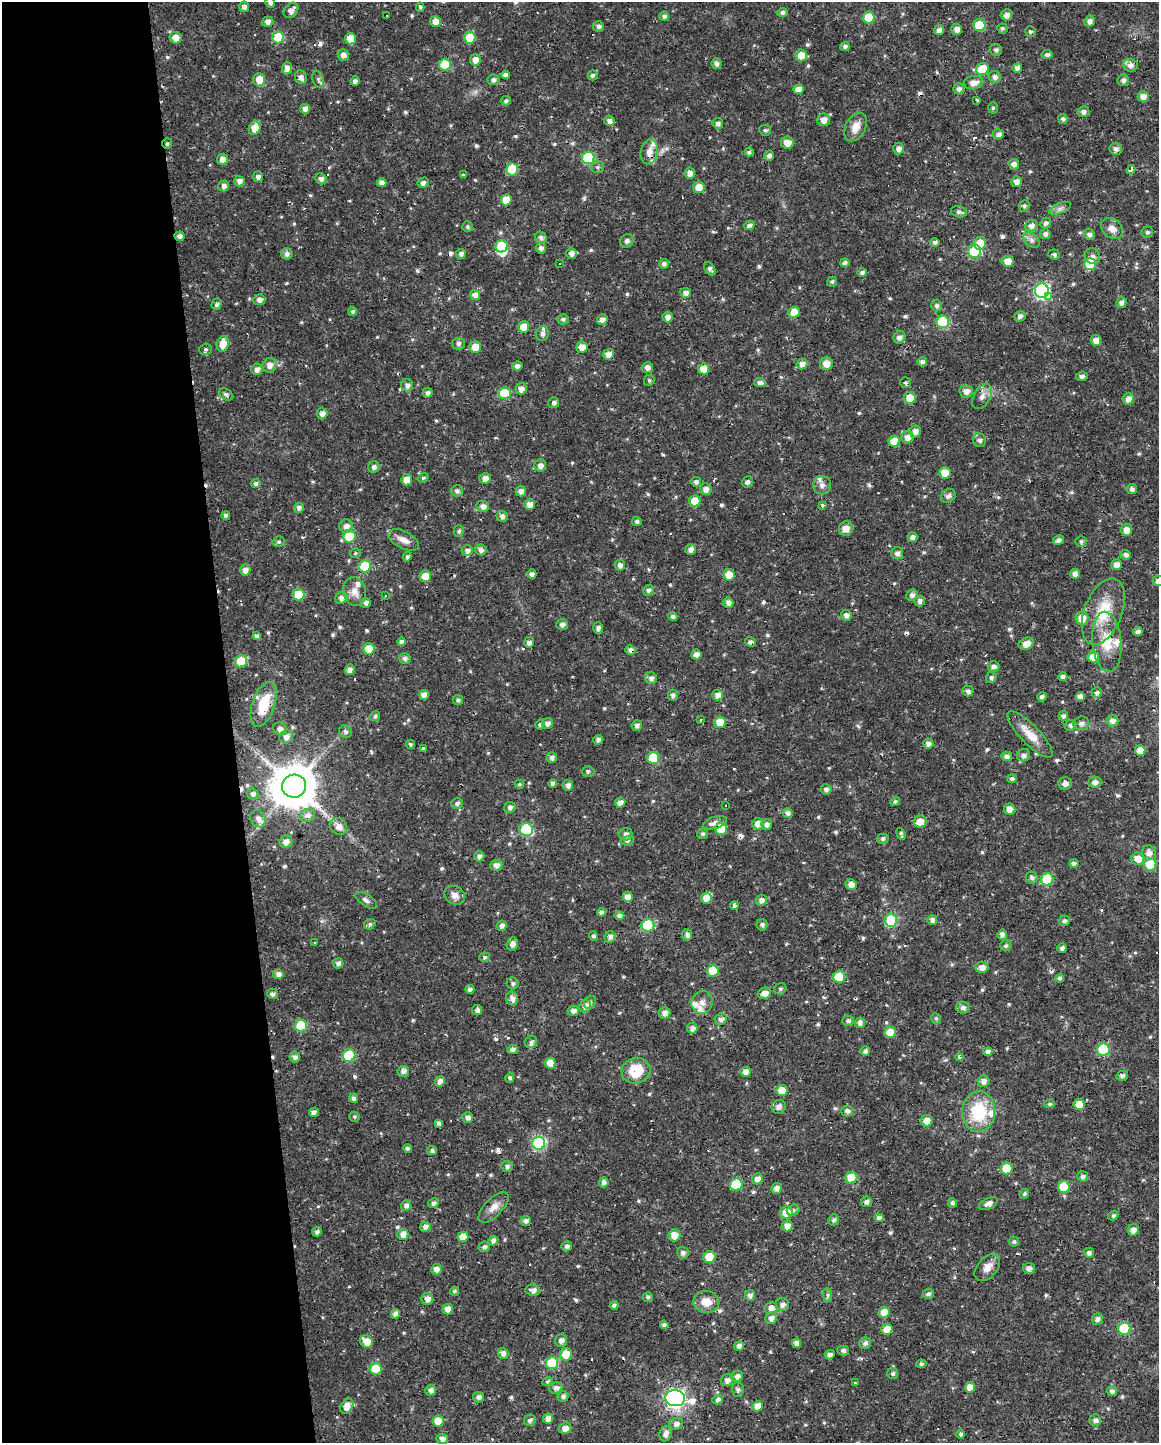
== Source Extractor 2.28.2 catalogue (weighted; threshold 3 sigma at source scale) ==
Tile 5 of 4 x 3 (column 1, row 2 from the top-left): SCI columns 1-1157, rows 1450-2890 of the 4627 x 4382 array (HDU 1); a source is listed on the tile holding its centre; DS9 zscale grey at full resolution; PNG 1161 x 1445 px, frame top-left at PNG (2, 2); each listed source drawn as its Kron ellipse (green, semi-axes under 4 px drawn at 4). Shown black and unused: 20% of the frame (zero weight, under 2 of 3 exposures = <1% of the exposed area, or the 3 px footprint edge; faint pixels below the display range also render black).
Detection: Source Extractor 2.28.2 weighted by HDU 2 'WHT'; one run over the whole footprint, this tile lists its part. Background 0.0217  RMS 0.0028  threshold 0.0124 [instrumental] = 3 sigma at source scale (4.5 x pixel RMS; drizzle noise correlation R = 1.50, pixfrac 1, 0.0396/0.0396 arcsec/px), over >= 5 px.
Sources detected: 667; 1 inside a brighter object's white glare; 32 cosmic-ray / hot-pixel residue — neither listed nor drawn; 14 inside a brighter listed object's ellipse — not listed separately; of the other 620, all 500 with FLUX_AUTO >= 0.489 (the completeness limit of this list) listed and drawn (120 fainter detections not listed), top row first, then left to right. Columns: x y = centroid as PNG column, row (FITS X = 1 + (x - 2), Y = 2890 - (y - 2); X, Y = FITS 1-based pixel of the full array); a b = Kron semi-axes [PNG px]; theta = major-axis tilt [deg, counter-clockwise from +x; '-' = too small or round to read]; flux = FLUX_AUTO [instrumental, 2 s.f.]
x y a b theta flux
270 3 5 4 - 0.8
244 7 5 5 - 1.2
420 7 4 3 - 0.61
291 10 8 6 49 1.5
782 12 5 4 - 0.7
1007 15 5 5 - 1.6
387 16 3 2 - 0.99
664 16 5 4 - 0.9
869 17 6 6 - 8.2
435 21 5 5 - 2
1090 21 5 5 - 1.3
268 22 6 5 - 1.2
979 25 6 6 - 8.1
598 26 6 5 - 1
1002 28 5 5 - 0.6
957 29 5 5 - 1.7
939 30 5 4 - 1
1030 32 5 5 - 0.49
176 38 6 5 - 2.4
278 38 6 6 - 12
470 38 6 5 - 6.4
351 39 5 5 - 3.9
845 46 5 4 - 0.72
996 50 6 5 - 0.75
1047 54 5 4 - 0.82
343 55 6 5 - 1.5
801 55 6 5 - 3.2
475 60 5 5 - 2.1
717 63 5 5 - 1.1
445 65 6 5 - 9.5
1130 65 7 6 - 1.4
287 68 6 5 - 1.3
1017 68 5 4 - 0.95
982 69 6 6 - 7.1
505 75 4 4 - 0.97
593 75 5 5 - 0.88
301 77 7 6 - 1.1
995 77 6 5 - 1.2
318 79 8 5 -71 0.77
259 80 7 6 - 3.1
493 80 6 5 - 1
1123 80 6 5 - 1.1
355 81 5 4 - 1
973 83 10 6 11 2.1
798 89 5 4 - 2.5
959 89 5 5 - 1
1143 96 5 5 - 1.9
977 100 3 3 - 0.52
506 101 5 5 - 0.68
993 108 5 5 - 0.5
305 109 5 5 - 2
1083 112 6 5 - 1.1
1063 119 5 4 - 0.82
824 120 6 6 - 2.1
609 121 5 5 - 1.1
718 123 5 5 - 1.1
855 127 15 10 61 3
255 128 7 5 67 3.7
765 130 6 5 - 0.57
998 134 5 5 - 1.3
787 143 6 6 - 2.2
167 144 5 5 - 0.59
899 148 6 5 - 1.2
1116 149 6 6 - 1.1
649 152 12 8 81 2.3
749 152 5 4 - 0.92
769 156 5 5 - 1
588 158 6 6 - 22
222 159 5 5 - 1.5
1014 164 5 5 - 1.2
597 167 6 5 - 0.62
512 169 6 6 - 7.7
1131 170 5 4 - 1.4
690 173 5 5 - 1.5
463 175 3 3 - 0.65
258 177 5 5 - 1.1
321 179 6 5 - 1.1
239 181 5 5 - 1.3
382 182 5 4 - 1.4
1017 182 5 5 - 1.8
423 183 6 5 - 1
224 186 5 5 - 0.94
699 187 6 5 - 3
506 200 5 5 - 4.1
1024 206 6 5 - 0.64
1060 208 12 5 22 1
959 212 8 5 -15 0.8
1046 223 6 5 - 0.85
749 225 5 4 - 1.1
1031 226 6 6 - 1.3
467 227 5 5 - 0.52
1112 228 12 9 -44 2.3
1147 232 6 5 - 0.65
1045 234 5 5 - 0.9
1089 234 6 5 - 1.1
179 236 5 4 - 1.1
541 238 6 5 - 1
1032 240 9 6 -42 0.96
627 241 7 6 - 0.78
935 242 5 4 - 0.88
980 243 6 6 - 4
501 246 6 6 - 9.5
541 248 5 5 - 1.1
975 252 6 6 - 19
571 253 5 5 - 1.3
287 254 6 5 - 1
461 254 5 5 - 1
1054 254 6 5 - 0.56
1092 256 8 7 - 1.1
1008 261 6 5 - 2.8
559 263 3 3 - 0.68
845 263 4 4 - 0.9
664 264 5 5 - 1
1090 264 6 6 - 9
710 269 7 5 -55 0.92
862 272 4 4 - 0.97
832 282 5 5 - 0.56
1042 291 7 7 - 63
686 293 5 5 - 1.2
475 295 5 5 - 1.4
1049 297 4 3 - 0.9
259 300 6 5 - 1.3
1121 303 5 5 - 1.2
216 304 5 5 - 0.76
937 305 6 5 - 0.85
353 311 4 4 - 0.65
794 312 5 5 - 4.6
1020 316 5 5 - 0.99
668 317 5 5 - 1.3
563 319 6 5 - 0.73
602 320 5 5 - 1.4
943 322 6 6 - 17
524 327 6 5 - 3.8
542 334 7 6 - 1.2
900 337 6 6 - 1.2
1096 340 5 5 - 2.1
458 343 6 6 - 0.89
223 344 8 6 73 4
475 347 6 5 - 3.4
582 347 6 5 - 2.7
205 349 6 5 - 0.55
608 354 5 5 - 2.2
922 362 5 4 - 0.94
802 364 5 5 - 1.6
826 364 6 6 - 2.5
269 365 7 6 - 1.9
517 366 5 4 - 1.3
647 368 5 5 - 1.2
257 369 6 5 - 1.4
704 369 5 5 - 4.1
1082 376 6 4 4 0.85
649 380 5 5 - 0.51
905 382 5 5 - 0.54
760 383 6 4 -4 1
407 385 6 6 - 1.2
521 389 6 5 - 1.8
966 391 7 6 - 1.7
428 393 5 5 - 0.98
504 393 6 6 - 7.6
226 394 8 5 -31 0.72
982 396 14 8 60 1.8
910 398 6 6 - 3.7
1128 399 6 5 - 1.9
554 403 5 5 - 0.98
322 413 6 5 - 1.4
915 431 6 5 - 1.5
907 437 6 6 - 1.8
979 440 7 6 - 1
894 441 6 5 - 4
540 466 6 6 - 1.4
374 467 6 5 - 1
945 473 6 5 - 4.5
423 478 6 4 31 0.52
485 478 6 5 - 1.6
407 480 5 5 - 3.3
696 482 5 5 - 0.95
748 482 6 5 - 0.74
256 483 5 4 - 0.87
822 485 9 9 - 1.3
706 489 6 5 - 1.6
1132 489 5 5 - 0.98
457 491 6 5 - 0.91
521 491 5 5 - 1.3
948 496 8 6 36 1.1
695 501 6 5 - 5.3
530 505 5 5 - 2.1
822 505 4 3 - 2.7
483 506 6 5 - 1.4
299 508 5 5 - 1.2
226 515 4 4 - 0.93
502 516 5 5 - 1.1
637 521 5 4 - 0.69
346 526 7 6 - 1.5
846 528 7 7 - 2.7
1127 530 6 5 - 2.2
459 531 6 5 - 0.67
349 536 6 6 - 9.8
912 537 5 5 - 1.2
404 540 17 8 -26 2.1
1058 540 5 5 - 1
1081 541 5 5 - 0.54
279 542 6 5 - 0.57
467 550 6 5 - 1.2
481 550 5 5 - 1.1
691 550 5 5 - 1.3
355 553 6 4 17 0.49
897 553 6 6 - 1.1
1126 555 5 4 - 1.1
407 557 5 4 - 0.61
620 565 5 5 - 1.1
1117 565 5 5 - 1.8
365 566 6 6 - 11
245 570 5 5 - 1.6
532 574 5 4 - 1.1
1075 574 5 5 - 1.4
729 575 6 5 - 4
425 576 6 5 - 4.2
1158 581 5 5 - 1.1
648 590 6 5 - 0.75
355 592 14 11 -75 2.5
298 595 6 6 - 7
912 595 6 5 - 1.1
385 596 3 3 - 0.98
341 598 6 5 - 1.3
920 601 6 5 - 1
366 603 5 5 - 1
728 603 5 5 - 1.3
1103 611 35 19 69 11
846 615 5 5 - 1.2
673 617 4 4 - 0.89
1082 618 6 6 - 4
562 624 6 5 - 1.2
598 628 6 5 - 1.2
1138 632 5 4 - 1.1
257 636 4 4 - 1.2
401 642 4 4 - 1.1
529 642 5 5 - 1.2
750 642 5 4 - 0.8
1107 642 30 14 -85 7.6
1026 644 8 5 20 2.1
369 649 6 5 - 6.4
631 650 5 5 - 1.4
696 654 5 5 - 1.6
1093 657 6 5 - 4
405 658 6 5 - 0.86
241 661 6 6 - 9.8
993 666 6 5 - 0.95
350 670 5 5 - 1.2
991 677 5 5 - 0.8
1063 677 4 4 - 1.1
651 678 6 5 - 1.1
968 691 5 5 - 0.85
1097 693 5 5 - 1
424 695 5 5 - 1.9
673 695 5 5 - 0.87
718 695 5 5 - 1.9
1081 696 4 4 - 1.6
1042 697 4 4 - 1
458 700 5 5 - 0.73
264 704 23 11 71 8.5
375 716 5 4 - 0.76
1063 716 5 5 - 0.97
700 719 3 3 - 0.76
1112 721 6 5 - 1.4
720 722 6 5 - 4.5
548 723 6 5 - 1.2
1081 723 8 7 - 0.99
540 724 5 4 - 0.58
1070 725 6 5 - 0.86
637 726 5 5 - 1
280 729 7 6 - 1.4
345 732 6 6 - 0.74
1030 734 31 9 -46 4.9
286 737 7 6 - 1.6
598 740 5 5 - 0.96
410 744 4 4 - 0.6
928 744 5 5 - 1.4
423 748 3 3 - 0.57
1140 750 5 5 - 3.9
1024 755 6 6 - 1.1
1007 756 5 4 - 1.1
552 757 5 5 - 0.96
653 758 6 6 - 9.7
588 771 6 5 - 0.71
1012 779 5 4 - 0.82
1095 782 6 5 - 1.2
553 783 4 4 - 1.1
1065 783 6 6 - 1.3
519 784 5 4 - 0.52
568 785 5 5 - 1.1
294 786 12 11 - 1100
826 789 5 5 - 0.94
253 794 6 5 - 1.1
895 801 5 4 - 0.54
620 802 5 5 - 1.6
457 803 6 5 - 0.82
726 805 3 3 - 2.3
510 807 6 5 - 1
1010 809 6 5 - 2
788 813 5 4 - 1.2
307 815 8 6 17 1.6
258 819 9 7 -60 1.6
920 822 6 6 - 3
715 823 12 6 16 1.8
758 824 5 5 - 2.7
767 824 5 5 - 1.3
338 826 9 7 -40 2.1
526 829 7 6 - 19
721 829 6 5 - 7.2
626 834 7 6 - 1.2
703 834 5 5 - 0.65
901 834 6 4 -68 0.57
883 839 6 5 - 0.82
627 841 7 4 10 0.81
286 842 6 6 - 1.8
1149 853 7 7 - 1.6
479 856 5 5 - 1.2
1138 859 6 6 - 3.3
1074 863 5 4 - 0.78
1150 864 6 6 - 8.9
496 865 6 5 - 1.6
1032 878 6 5 - 0.79
1047 879 6 6 - 13
851 885 5 5 - 1.8
455 895 10 9 - 1.9
628 897 5 5 - 1.8
706 898 5 5 - 3
366 900 12 6 -34 1
761 900 6 5 - 1.4
734 906 4 4 - 1.4
601 912 4 4 - 1.1
619 915 5 4 - 0.96
891 920 6 6 - 11
932 920 5 4 - 1.2
1064 921 5 5 - 0.71
370 924 6 5 - 0.71
648 925 6 6 - 17
762 925 6 5 - 0.87
502 926 5 5 - 1.1
687 935 5 5 - 1.2
1002 935 5 5 - 1.2
593 936 5 4 - 0.59
610 937 6 5 - 1.2
315 942 4 2 - 0.59
512 944 7 5 71 1.5
1006 946 5 5 - 0.67
1062 948 4 4 - 0.9
485 957 5 4 - 0.59
338 963 5 5 - 1.1
982 967 6 5 - 1.9
713 971 6 6 - 6.3
278 974 5 5 - 1.3
839 977 6 6 - 10
1060 978 4 4 - 0.85
513 983 6 5 - 0.71
470 989 4 4 - 0.93
780 989 6 5 - 0.54
764 993 7 5 14 1.9
273 994 5 5 - 0.98
512 998 7 6 - 1.4
590 1002 7 6 - 0.69
702 1002 11 10 - 2.3
585 1006 6 6 - 1.5
963 1007 7 6 - 1
477 1010 5 5 - 1.1
573 1011 6 5 - 1.3
665 1013 6 5 - 1.7
936 1018 5 4 - 0.55
721 1019 6 5 - 1.1
848 1021 6 5 - 0.83
860 1023 5 5 - 1.1
301 1025 6 6 - 11
692 1028 5 5 - 1.2
890 1032 6 5 - 4.7
531 1042 6 5 - 0.83
513 1049 5 4 - 1.1
1103 1049 6 6 - 19
865 1051 5 5 - 0.91
988 1052 4 4 - 1.2
349 1055 6 6 - 16
295 1057 5 5 - 1
959 1057 4 3 - 0.83
550 1063 5 5 - 3.9
403 1071 6 5 - 1.3
636 1071 14 13 - 8.2
745 1072 5 5 - 1.6
1122 1076 6 5 - 0.97
510 1078 5 4 - 0.72
440 1081 5 5 - 1.6
984 1081 6 6 - 1.5
782 1091 5 5 - 4.5
354 1098 5 4 - 0.78
1050 1104 5 4 - 0.5
1079 1104 5 5 - 3.6
779 1107 7 6 - 1.4
847 1111 6 5 - 1.2
314 1112 4 4 - 1.1
979 1112 20 16 89 13
354 1117 5 5 - 0.49
468 1117 5 5 - 1.3
927 1121 6 5 - 2.4
439 1123 4 4 - 0.92
539 1143 6 6 - 34
407 1148 4 4 - 0.72
432 1151 5 4 - 0.86
507 1166 5 5 - 0.98
1007 1168 6 6 - 7.8
1083 1176 5 5 - 1
851 1178 6 6 - 6.4
757 1179 5 5 - 1.7
604 1182 5 4 - 1.1
736 1185 6 6 - 12
1064 1187 6 6 - 7.9
776 1188 5 5 - 1.4
1024 1194 5 4 - 0.55
867 1202 5 5 - 0.98
433 1203 5 4 - 1
952 1203 5 4 - 0.76
988 1203 10 5 25 1.4
406 1205 5 5 - 1.1
494 1207 19 9 46 2.5
793 1210 6 5 - 0.75
786 1212 6 6 - 4
1113 1216 5 4 - 0.58
879 1218 5 4 - 1.2
834 1220 6 5 - 0.72
526 1221 5 5 - 1.1
787 1226 5 5 - 2
425 1227 5 5 - 1.2
1133 1230 6 5 - 1.5
317 1232 5 4 - 0.97
403 1234 5 5 - 2
674 1235 6 6 - 3.1
463 1237 5 5 - 3.3
493 1241 5 5 - 1.2
1014 1242 5 5 - 0.61
567 1246 5 5 - 1.1
484 1247 5 5 - 0.94
683 1253 6 5 - 0.98
1089 1253 5 5 - 0.96
709 1257 6 6 - 8.1
987 1267 16 10 49 2.4
1029 1268 6 5 - 1.2
436 1269 5 5 - 1.8
533 1290 7 5 -5 1.6
454 1291 4 4 - 0.67
928 1294 5 5 - 0.82
750 1295 5 5 - 1.1
827 1295 7 4 -89 0.55
648 1297 5 5 - 0.74
427 1299 6 6 - 1.4
706 1302 13 11 -4 3.4
614 1305 4 4 - 0.91
782 1305 7 6 - 1.1
771 1308 6 6 - 1.8
447 1309 5 5 - 2.2
884 1312 6 5 - 3.8
395 1314 5 4 - 1.4
771 1318 6 5 - 1.6
1097 1319 6 5 - 1.1
664 1325 4 4 - 1
887 1329 6 5 - 3.7
1124 1329 6 6 - 16
366 1341 7 5 -45 3.2
561 1341 6 6 - 1.3
796 1343 4 4 - 1.7
865 1343 6 5 - 1.1
739 1346 5 4 - 1.1
843 1351 5 5 - 0.92
503 1353 6 5 - 1.2
566 1354 6 6 - 5.2
830 1354 5 4 - 1
552 1363 6 6 - 11
921 1364 5 4 - 0.56
376 1369 6 6 - 8.1
893 1374 5 5 - 0.7
737 1376 6 5 - 1.4
727 1380 6 6 - 1.3
547 1381 5 4 - 0.51
855 1383 3 2 - 0.54
970 1387 5 5 - 2.7
556 1388 6 5 - 1.3
738 1389 7 6 - 0.63
431 1390 5 5 - 1.4
1112 1391 5 5 - 0.96
563 1396 5 5 - 0.94
478 1397 6 5 - 1
675 1398 10 8 -7 110
718 1400 5 4 - 1
347 1406 8 6 61 2.8
758 1406 5 5 - 2.7
548 1418 5 5 - 2
530 1420 6 5 - 0.9
1095 1420 6 5 - 1.1
438 1421 5 5 - 4.8
676 1424 7 6 - 1.3
565 1428 6 5 - 1.6
666 1434 8 6 71 1.6
960 1434 4 4 - 0.52
442 1439 6 5 - 1.3
Overlapping masked pixels (flux is a lower limit): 7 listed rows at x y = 167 144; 179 236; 631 650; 294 786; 721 829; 1138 859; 463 1237
Isophote crosses this tile's border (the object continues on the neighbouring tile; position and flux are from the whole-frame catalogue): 2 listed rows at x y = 270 3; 1158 581